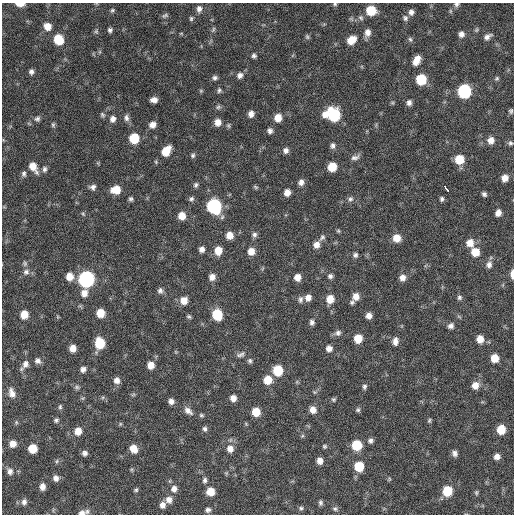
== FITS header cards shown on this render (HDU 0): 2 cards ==
NAXIS1  =                  512 / Axis length
NAXIS2  =                  512 / Axis length

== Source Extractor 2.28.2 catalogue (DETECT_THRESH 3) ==
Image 512 x 512 px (HDU 0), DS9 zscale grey, 1 PNG px = 1 image px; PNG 516 x 516 px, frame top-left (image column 1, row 512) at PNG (2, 3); no overlay
Background 109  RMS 11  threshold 33.8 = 3 sigma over >= 5 px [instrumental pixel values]
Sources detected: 190; all 190 listed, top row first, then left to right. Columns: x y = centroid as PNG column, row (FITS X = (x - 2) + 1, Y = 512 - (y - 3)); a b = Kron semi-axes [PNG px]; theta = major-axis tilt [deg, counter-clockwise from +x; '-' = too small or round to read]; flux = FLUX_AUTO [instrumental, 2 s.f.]
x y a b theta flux
20 4 8 4 -1 7000
335 4 5 4 - 1100
456 4 7 6 - 2000
199 9 8 7 - 3200
112 10 6 5 - 1200
371 11 7 7 - 22000
411 12 7 6 - 2900
165 15 8 5 21 1500
361 18 7 6 - 1900
405 18 8 7 - 2000
191 19 6 4 89 1200
47 26 7 7 - 7700
110 30 5 5 - 1900
213 30 8 4 64 1300
476 30 7 5 72 1300
96 31 6 5 - 1300
181 33 5 3 - 630
367 33 9 7 79 4700
461 34 7 7 - 3800
307 37 7 5 -69 1300
487 37 11 6 33 3200
410 39 7 5 -72 1500
59 40 8 7 - 21000
351 40 9 7 38 11000
254 56 5 5 - 1800
417 60 10 6 61 8300
31 72 6 5 - 2300
240 75 8 7 - 3300
215 78 6 5 - 2100
497 78 6 5 - 1200
421 79 7 7 - 30000
219 90 7 6 - 1700
201 91 6 4 -46 960
464 91 8 8 - 90000
154 100 6 5 - 4100
409 103 6 6 - 2900
218 107 7 6 - 1700
511 111 5 4 - 1300
251 114 6 5 - 4200
325 114 8 7 - 5000
102 115 8 6 -60 1600
334 115 10 8 -65 56000
126 118 9 6 -84 2800
278 118 7 6 - 9000
37 119 7 6 - 2000
113 119 8 6 62 3800
218 122 7 7 - 6100
53 125 7 5 -76 1300
152 125 7 7 - 4300
228 125 7 5 -89 1200
270 131 6 6 - 2600
134 138 7 7 - 24000
491 140 8 7 - 5600
510 143 7 6 - 1700
333 146 7 6 - 2400
286 150 7 6 - 2900
166 151 9 7 55 15000
193 155 6 5 - 1600
355 157 11 6 14 3000
459 159 7 7 - 16000
33 167 11 7 -59 9100
332 167 7 6 - 16000
44 169 7 6 - 2200
24 174 7 5 -86 1900
505 178 7 6 - 6100
301 182 7 7 - 3400
196 185 7 6 - 1800
93 187 8 7 - 2800
255 187 7 4 -27 1100
446 188 7 3 -52 12000
116 190 8 7 - 12000
287 192 7 6 - 5500
484 194 5 5 - 1900
131 199 5 5 - 1600
191 199 7 7 - 2000
350 199 7 7 - 2200
442 199 6 5 - 1600
214 206 9 8 - 120000
498 213 6 5 - 4400
83 214 6 4 -46 1000
182 216 7 7 - 9300
338 231 6 4 -44 1000
229 235 7 7 - 7800
254 235 7 6 - 2200
322 237 10 6 52 2200
397 238 8 7 - 9500
470 243 8 8 - 7600
316 245 8 8 - 4900
202 249 6 6 - 3400
218 250 8 7 - 11000
251 251 7 7 - 7200
475 252 8 7 - 12000
355 255 6 6 - 2000
25 263 7 6 - 1700
489 264 8 7 - 3400
26 272 9 8 - 3200
512 274 8 3 -90 5300
69 276 8 7 - 8100
330 276 6 6 - 2100
212 277 7 7 - 4900
297 277 6 6 - 6300
402 277 8 7 - 4600
86 279 8 8 - 190000
160 291 8 7 - 2600
84 293 9 8 - 5800
356 296 8 7 - 6200
459 297 7 6 - 1800
308 298 7 6 - 4600
301 299 9 6 82 2300
330 299 8 7 - 9300
184 300 8 7 - 8500
352 302 6 6 - 1500
100 313 7 7 - 13000
24 314 7 6 - 11000
217 314 9 7 -73 26000
369 315 6 6 - 4300
189 316 6 5 - 1300
312 322 6 5 - 2600
451 326 7 7 - 2800
338 333 9 7 30 2700
358 338 7 6 - 12000
480 339 7 6 - 7500
395 341 10 7 84 4200
100 343 8 7 - 28000
73 348 6 6 - 6600
329 348 7 7 - 4100
240 354 12 6 17 2700
495 358 7 6 - 11000
38 361 8 7 - 2900
250 361 6 6 - 1600
25 364 10 8 68 4400
151 365 7 6 - 7400
83 369 7 7 - 3000
278 370 8 7 - 24000
117 380 7 7 - 4100
268 380 8 7 - 13000
475 385 8 7 - 6700
77 387 7 6 - 1600
364 387 6 5 - 1700
12 393 13 8 -71 5200
133 395 6 4 19 1100
233 398 6 6 - 5000
333 400 5 5 - 1200
171 401 6 6 - 3500
60 407 6 5 - 1400
313 410 7 7 - 5800
358 410 6 5 - 1500
188 411 12 7 -41 4400
256 412 7 7 - 13000
201 415 6 5 - 1300
56 420 7 6 - 1600
429 421 6 4 74 1100
16 422 5 5 - 1100
120 424 6 4 47 880
205 429 7 6 - 2000
501 429 7 6 - 15000
78 431 7 7 - 7600
302 436 6 4 45 1000
370 441 6 6 - 2300
12 444 7 7 - 6200
356 445 7 7 - 26000
324 446 5 5 - 1200
32 448 7 6 - 16000
133 449 8 7 - 9100
230 449 8 8 - 5700
85 453 6 6 - 2500
455 453 7 5 -62 2700
497 457 6 6 - 3800
57 461 6 5 - 1300
320 461 6 6 - 4800
359 466 7 7 - 21000
10 471 9 8 - 3400
56 478 7 6 - 3400
389 479 6 4 73 810
205 480 7 5 77 2000
42 487 7 6 - 4500
174 489 9 8 - 4300
136 490 6 4 44 1200
447 491 7 7 - 23000
210 492 7 7 - 10000
476 493 6 4 -90 1100
169 500 8 8 - 4700
24 502 8 6 78 2800
320 503 6 4 -85 1700
162 505 8 7 - 3900
301 508 6 5 - 1400
335 509 7 6 - 1600
208 510 7 6 - 2100
87 511 7 6 - 1700
82 513 9 6 11 3200
At the frame edge (FLAGS 8, measured only in part): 5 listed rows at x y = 20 4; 335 4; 456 4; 512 274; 82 513